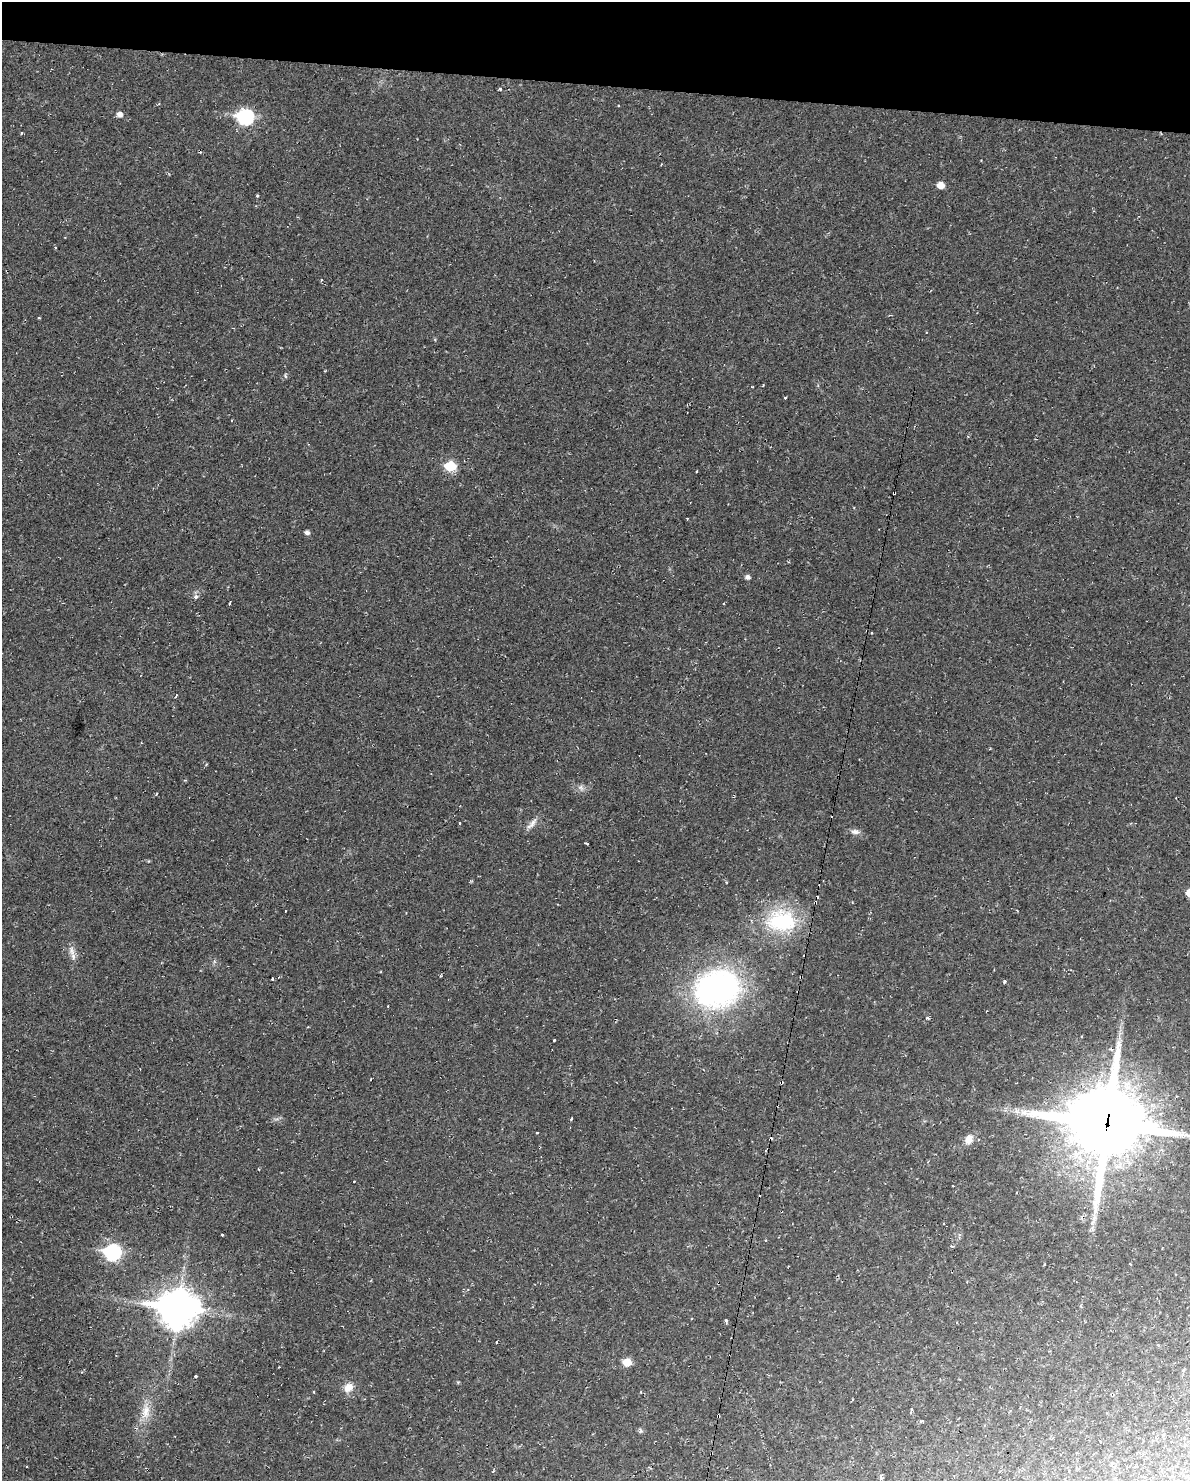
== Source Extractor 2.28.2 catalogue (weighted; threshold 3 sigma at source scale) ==
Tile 2 of 4 x 3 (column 2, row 1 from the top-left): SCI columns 1189-2376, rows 3069-4547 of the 4751 x 4773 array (HDU 1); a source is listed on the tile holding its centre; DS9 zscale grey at full resolution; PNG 1192 x 1483 px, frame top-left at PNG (2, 2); no overlay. Shown black and unused: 6% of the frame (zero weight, under 2 of 3 exposures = <1% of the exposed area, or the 3 px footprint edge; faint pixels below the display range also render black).
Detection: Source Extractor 2.28.2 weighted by HDU 2 'WHT'; one run over the whole footprint, this tile lists its part. Background 0.02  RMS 0.0061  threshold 0.0274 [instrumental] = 3 sigma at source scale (4.5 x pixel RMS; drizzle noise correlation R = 1.50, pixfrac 1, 0.05/0.05 arcsec/px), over >= 5 px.
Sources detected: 76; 1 too faint to see at this stretch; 12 cosmic-ray / hot-pixel residue — not listed; the other 63 listed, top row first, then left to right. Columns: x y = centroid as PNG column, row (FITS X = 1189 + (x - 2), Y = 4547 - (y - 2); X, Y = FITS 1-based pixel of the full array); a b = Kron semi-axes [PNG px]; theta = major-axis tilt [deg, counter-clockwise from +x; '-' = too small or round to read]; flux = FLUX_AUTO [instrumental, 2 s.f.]
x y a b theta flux
119 114 6 6 - 3.3
245 117 9 7 -11 120
21 133 3 3 - 0.74
661 164 3 2 - 0.73
940 185 6 5 - 7.7
257 196 3 3 - 0.64
321 280 4 3 - 0.57
39 318 4 2 - 0.54
233 328 3 2 - 0.53
285 376 7 5 -70 0.97
785 398 3 3 - 1.5
450 466 7 6 - 35
696 471 3 3 - 1.4
894 493 3 3 - 2.5
687 519 3 2 - 1.1
307 532 5 5 - 2.2
747 577 5 5 - 2.5
196 597 5 4 - 3
229 604 4 3 - 0.61
176 696 3 2 - 0.96
581 788 11 8 -52 2.9
157 794 4 3 - 0.69
460 823 3 3 - 1.1
532 824 22 7 48 4.3
855 832 13 7 -7 3
586 843 5 2 - 0.52
726 882 4 3 - 0.61
1189 893 5 5 - 9.5
406 913 3 2 - 0.67
782 921 40 30 -5 56
72 951 16 8 -81 4.7
214 961 7 4 -72 1.1
801 977 3 3 - 0.92
272 978 3 3 - 3.1
1004 981 4 4 - 1.2
717 989 46 37 15 190
928 1018 6 3 -27 0.89
554 1040 3 2 - 2.6
140 1069 3 2 - 0.7
1017 1111 11 8 -76 3.5
571 1119 3 3 - 1.1
1106 1124 28 25 -3 6400
537 1133 3 2 - 1.1
969 1139 11 8 67 6.1
222 1235 3 3 - 1.6
952 1246 6 3 -18 0.7
112 1252 8 8 - 130
967 1282 3 2 - 0.44
178 1308 15 12 -3 1500
726 1321 4 3 - 1.3
496 1342 3 3 - 1.2
627 1362 6 6 - 12
279 1367 3 2 - 0.51
195 1376 3 3 - 1.7
458 1382 5 4 - 0.61
348 1387 13 11 40 6.5
314 1392 3 3 - 1.6
911 1410 4 3 - 3.4
145 1411 28 12 84 12
718 1416 3 3 - 1.1
641 1431 8 5 -73 1.2
711 1454 3 2 - 0.4
881 1477 8 3 89 1.1
Overlapping masked pixels (flux is a lower limit): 5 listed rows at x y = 894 493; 801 977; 1106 1124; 718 1416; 711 1454
Isophote crosses this tile's border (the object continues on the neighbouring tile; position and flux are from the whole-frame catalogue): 2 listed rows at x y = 1189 893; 1106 1124
Unlisted compact peaks at least as high as the median listed source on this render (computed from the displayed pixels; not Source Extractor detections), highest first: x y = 499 89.